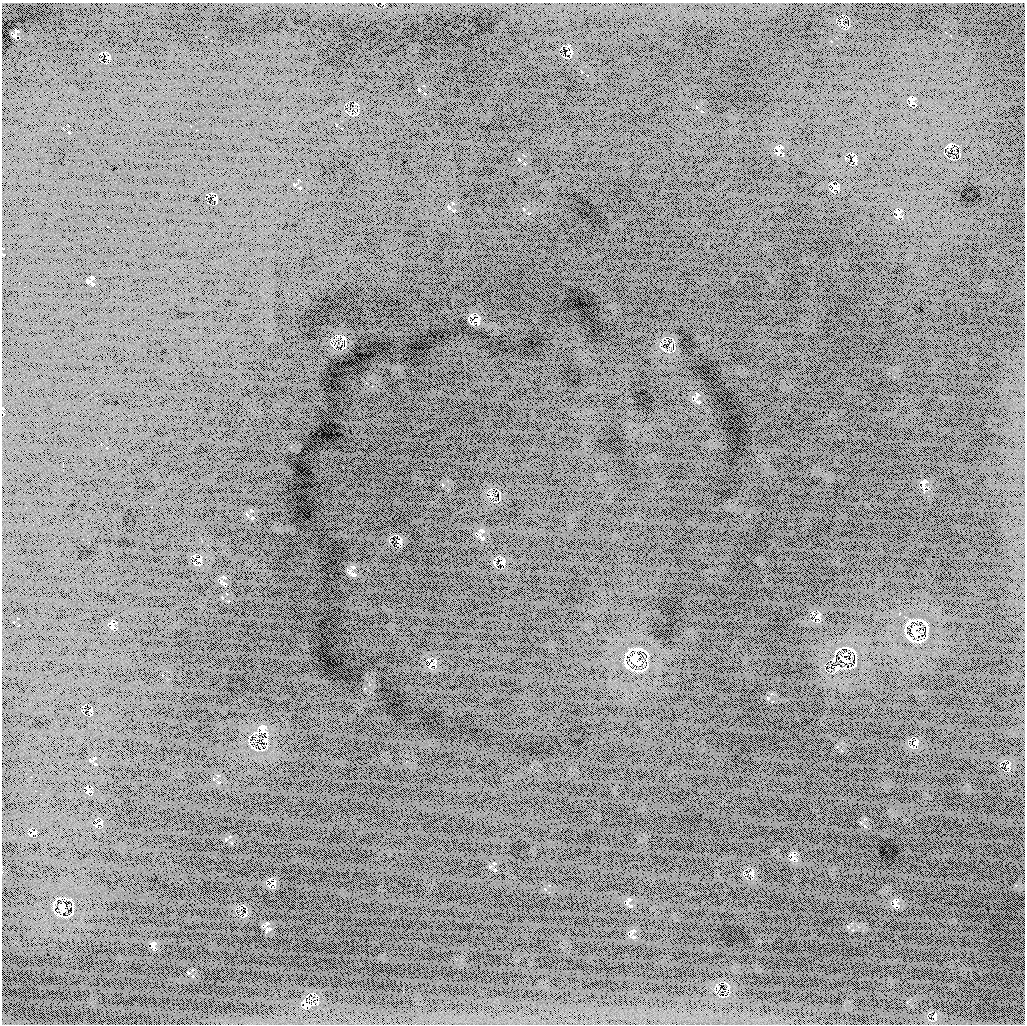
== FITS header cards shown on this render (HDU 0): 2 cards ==
NAXIS1  =                 1023
NAXIS2  =                 1022

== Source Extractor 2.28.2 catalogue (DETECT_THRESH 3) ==
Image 1023 x 1022 px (HDU 0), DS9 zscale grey, 1 PNG px = 1 image px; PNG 1027 x 1026 px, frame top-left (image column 1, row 1022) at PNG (2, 3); no overlay
Background 561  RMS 220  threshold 663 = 3 sigma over >= 5 px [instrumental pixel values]
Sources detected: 38; all 38 listed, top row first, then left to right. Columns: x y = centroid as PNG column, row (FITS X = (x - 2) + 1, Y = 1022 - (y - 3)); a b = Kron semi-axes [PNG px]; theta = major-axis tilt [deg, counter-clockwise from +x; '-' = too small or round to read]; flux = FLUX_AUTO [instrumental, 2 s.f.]
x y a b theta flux
569 53 11 9 23 62000
108 57 8 6 -53 39000
913 98 8 5 44 35000
950 145 7 4 24 25000
780 147 8 4 18 28000
854 160 13 5 -80 37000
833 186 8 6 -70 50000
215 199 7 6 - 25000
899 216 7 6 - 41000
93 284 5 3 - 14000
473 321 14 4 58 31000
343 338 6 6 - 35000
698 402 5 3 - 11000
925 481 5 3 - 13000
399 541 11 5 83 38000
194 556 6 5 - 23000
354 575 7 3 -19 22000
224 577 5 3 - 13000
813 613 6 3 -21 19000
112 627 13 8 -79 52000
915 631 25 17 -82 270000
845 654 7 3 21 21000
844 659 22 7 -36 120000
635 660 25 17 -55 260000
430 665 10 3 62 17000
837 667 14 7 -1 84000
90 710 6 6 - 26000
264 727 6 4 -2 23000
265 740 7 5 -32 26000
1008 766 9 3 -54 24000
87 788 8 4 -60 36000
97 824 11 5 45 42000
32 833 11 7 81 47000
751 873 8 5 -79 27000
270 884 11 2 45 17000
62 907 20 13 -76 180000
718 987 10 4 -74 32000
305 1003 9 4 -61 33000